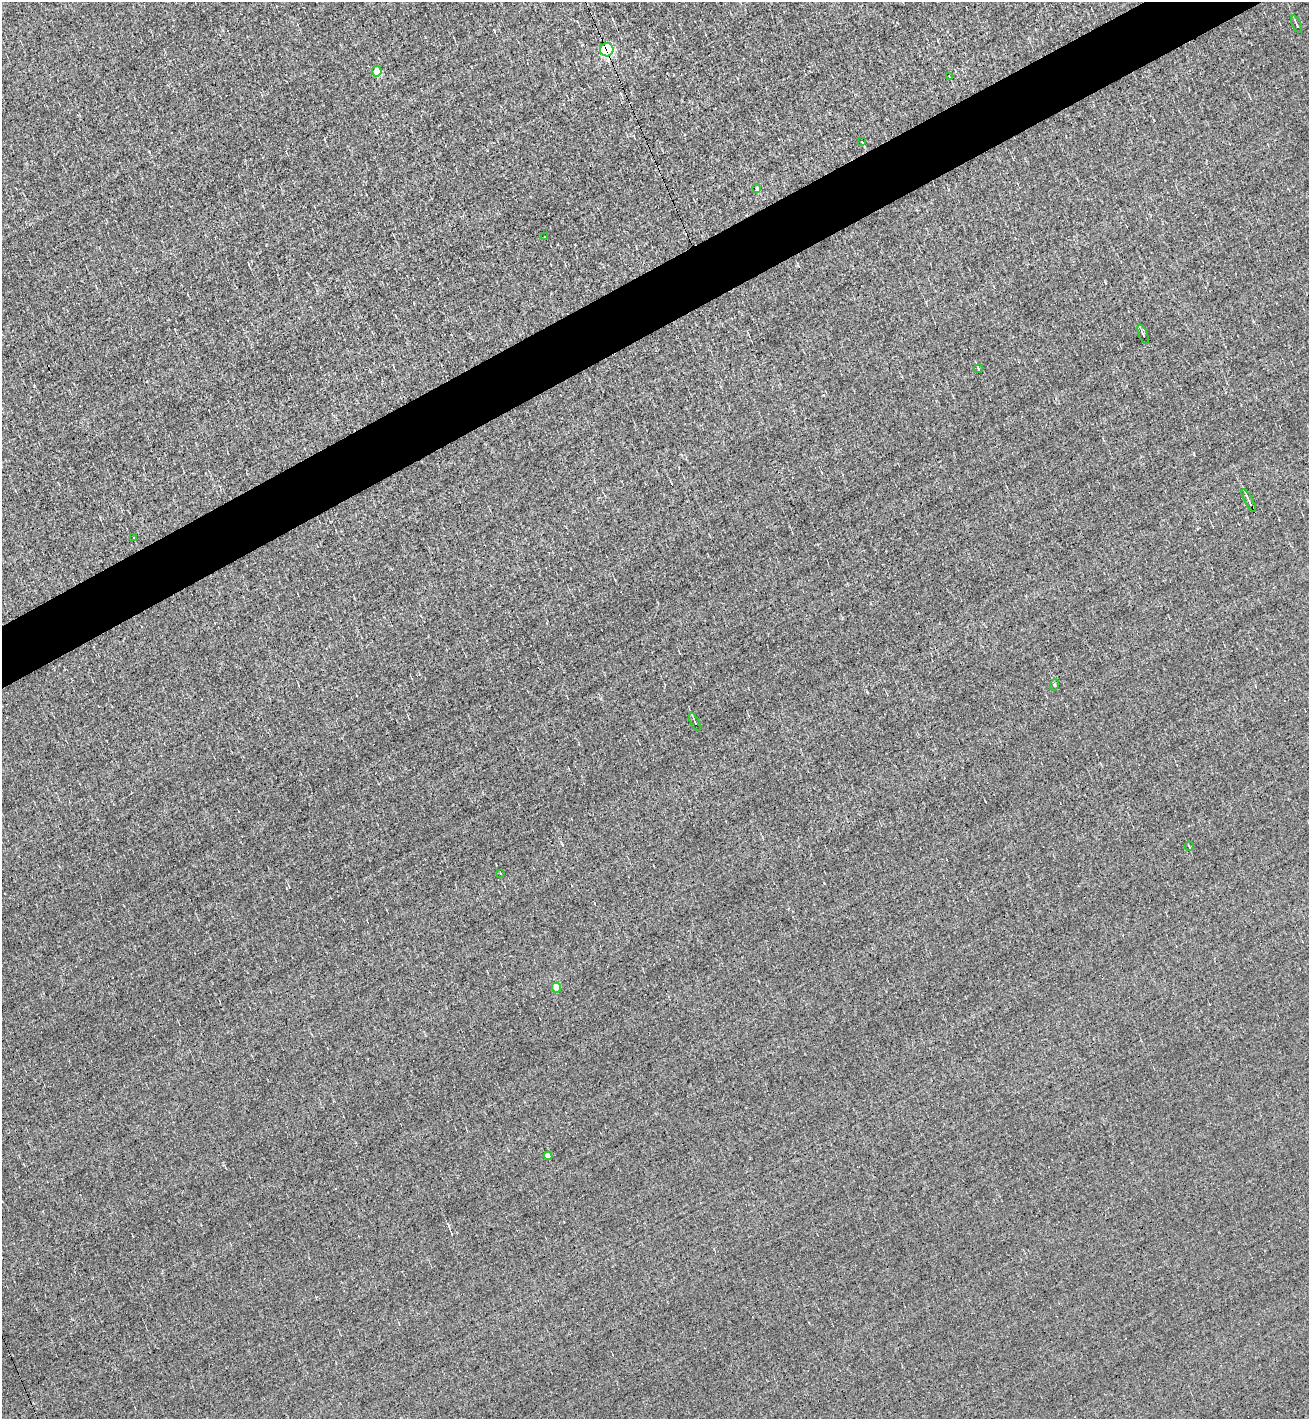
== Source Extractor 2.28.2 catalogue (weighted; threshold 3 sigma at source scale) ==
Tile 10 of 4 x 4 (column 2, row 3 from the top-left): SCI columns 1587-2893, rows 1418-2834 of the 5651 x 5667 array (HDU 1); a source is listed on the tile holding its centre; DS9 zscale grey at full resolution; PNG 1311 x 1421 px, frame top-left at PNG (2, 2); each listed source drawn as its Kron ellipse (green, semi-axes under 4 px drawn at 4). Shown black and unused: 4% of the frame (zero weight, under 3 of 5 exposures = <1% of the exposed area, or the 3 px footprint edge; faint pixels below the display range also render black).
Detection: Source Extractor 2.28.2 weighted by HDU 2 'WHT'; one run over the whole footprint, this tile lists its part. Background -0.00605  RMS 0.044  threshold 0.198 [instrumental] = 3 sigma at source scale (4.5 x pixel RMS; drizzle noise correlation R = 1.50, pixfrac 1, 0.05/0.05 arcsec/px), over >= 5 px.
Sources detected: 21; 4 cosmic-ray / hot-pixel residue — neither listed nor drawn; the other 17 listed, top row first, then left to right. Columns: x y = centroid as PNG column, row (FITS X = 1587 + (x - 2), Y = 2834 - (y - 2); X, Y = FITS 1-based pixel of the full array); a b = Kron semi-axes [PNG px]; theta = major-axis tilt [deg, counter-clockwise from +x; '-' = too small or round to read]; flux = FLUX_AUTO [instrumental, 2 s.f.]
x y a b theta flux
1296 24 9 3 -66 7.4
607 50 7 6 - 480
377 71 5 5 - 160
950 77 4 2 - 3.3
862 142 3 3 - 60
757 189 4 4 - 16
545 237 3 2 - 4.3
1143 334 10 3 -68 8
978 369 4 2 - 4
1249 500 13 3 -62 12
134 538 3 2 - 3.4
1054 685 6 4 72 6.2
695 722 10 3 -64 6.8
1189 846 4 2 - 3.4
501 873 3 2 - 4
556 987 5 4 - 110
548 1156 4 4 - 53
Overlapping masked pixels (flux is a lower limit): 1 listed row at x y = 607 50
Unlisted compact peaks at least as high as the median listed source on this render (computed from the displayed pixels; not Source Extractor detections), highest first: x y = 34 386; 867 692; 449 1225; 823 395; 425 37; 824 883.